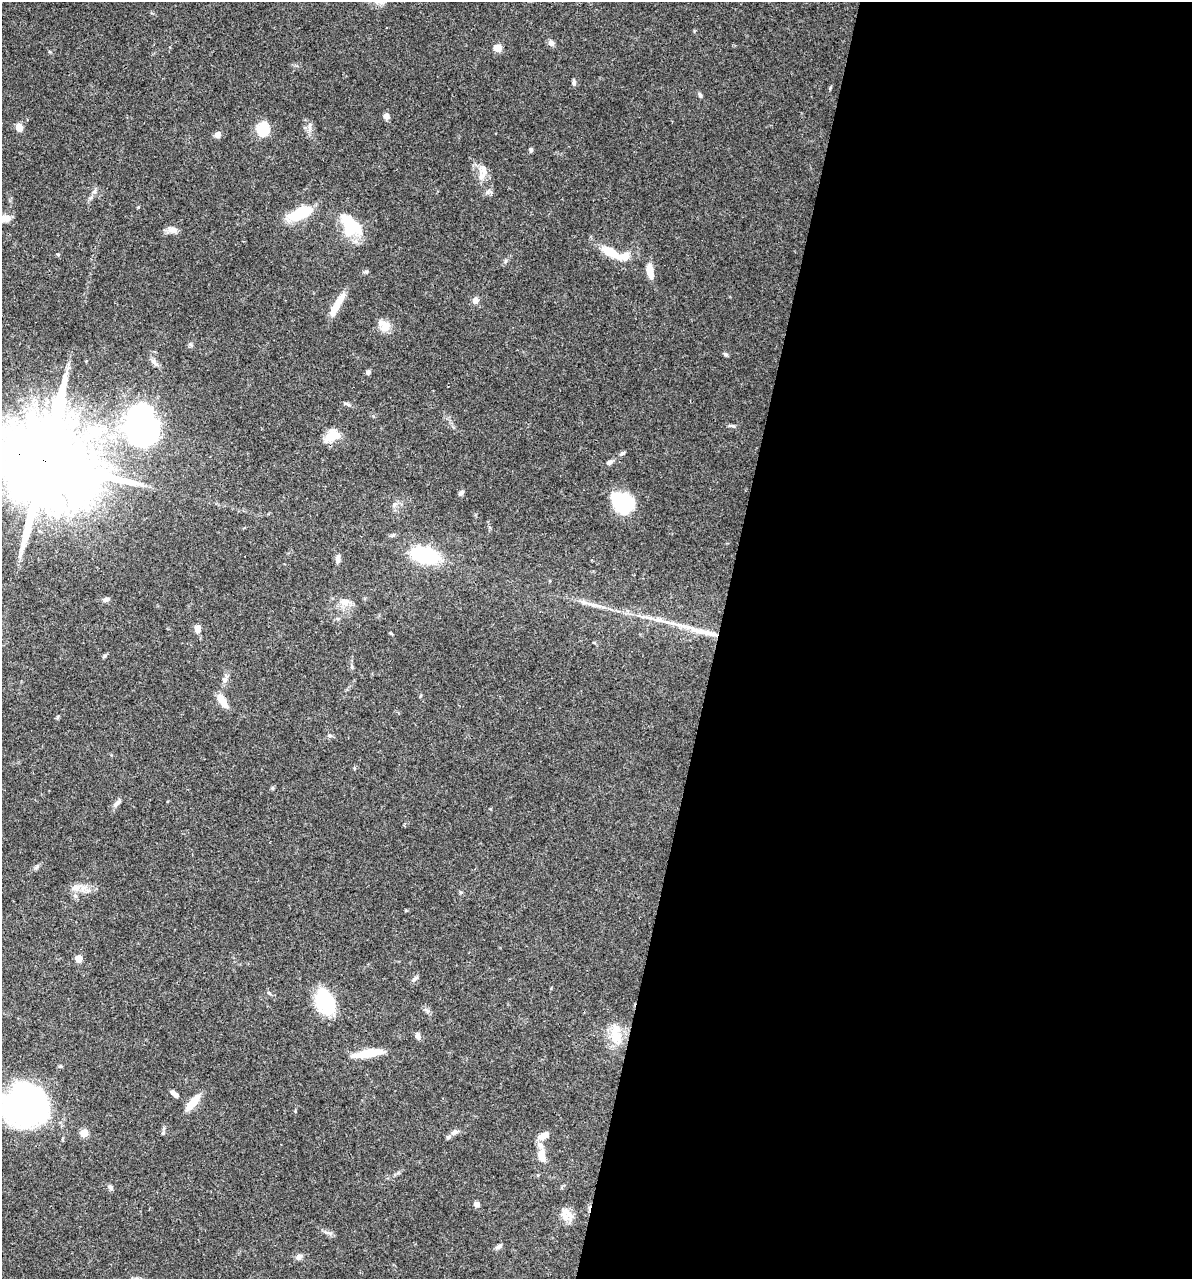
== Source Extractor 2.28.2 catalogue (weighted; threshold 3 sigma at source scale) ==
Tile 12 of 4 x 4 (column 4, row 3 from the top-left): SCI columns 3816-5005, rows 1280-2556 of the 5129 x 5114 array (HDU 1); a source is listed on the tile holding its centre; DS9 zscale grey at full resolution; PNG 1194 x 1281 px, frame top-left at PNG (2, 2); no overlay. Shown black and unused: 40% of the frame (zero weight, under 3 of 4 exposures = <1% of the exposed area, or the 3 px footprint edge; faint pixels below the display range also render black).
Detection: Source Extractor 2.28.2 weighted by HDU 2 'WHT'; one run over the whole footprint, this tile lists its part. Background 0.0744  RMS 0.0033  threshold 0.0147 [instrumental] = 3 sigma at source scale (4.5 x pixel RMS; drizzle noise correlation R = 1.50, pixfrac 1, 0.05/0.05 arcsec/px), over >= 5 px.
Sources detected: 82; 5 inside a brighter object's white glare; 1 long thin detection or spike segment (spike, bleed or trail) — not listed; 6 inside a brighter listed object's ellipse — not listed separately; the other 70 listed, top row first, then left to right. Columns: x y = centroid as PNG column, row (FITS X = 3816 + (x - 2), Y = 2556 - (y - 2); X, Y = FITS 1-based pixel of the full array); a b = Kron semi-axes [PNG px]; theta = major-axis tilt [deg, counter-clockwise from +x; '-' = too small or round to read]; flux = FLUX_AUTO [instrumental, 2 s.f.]
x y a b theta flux
551 43 8 7 - 1.1
497 48 9 7 5 2.8
574 82 8 5 -84 0.77
830 88 6 3 72 0.34
700 95 7 5 -69 0.64
386 116 7 7 - 1.5
310 125 9 6 73 1.2
19 127 9 8 - 2.1
263 129 6 6 - 38
218 135 6 6 - 2
531 150 5 5 - 0.7
483 170 17 11 -63 2.9
94 191 7 6 - 0.92
138 207 4 4 - 0.29
299 214 23 9 22 15
2 218 19 9 -2 5.2
350 224 28 17 -78 14
173 230 13 8 -5 1.9
610 252 25 9 -29 7.4
650 271 18 7 -82 3.8
366 272 8 4 9 0.51
340 300 24 9 62 4.3
475 300 7 7 - 1.7
385 327 15 11 53 3.4
725 354 7 5 -18 0.58
154 362 16 5 -49 1.3
368 372 6 6 - 0.73
347 404 9 3 -34 0.62
142 426 40 26 -76 91
732 426 10 3 -8 0.64
332 436 19 13 33 5.1
623 453 7 4 28 0.59
42 460 35 21 -17 8800
609 462 7 5 30 1.2
461 492 7 5 45 0.74
622 503 24 19 -47 17
394 505 8 5 46 0.92
425 555 27 14 -13 24
338 558 11 6 89 1.3
106 600 8 5 26 1
345 602 17 10 -5 3.1
592 604 31 5 -14 3.5
198 629 8 6 86 2.2
704 632 47 6 -13 7.3
104 656 6 4 71 0.45
222 701 18 7 -61 4.2
330 736 6 4 -1 0.55
272 788 6 4 -90 0.42
116 803 13 6 45 1.3
76 888 13 10 -1 2.8
79 958 5 5 - 4.9
415 979 10 4 37 0.84
324 1002 29 18 -76 17
615 1035 31 16 -65 7.7
418 1036 8 7 - 1
368 1053 33 8 9 8
176 1095 5 5 - 1.1
193 1102 19 7 50 6.8
26 1106 42 39 7 86
295 1111 4 3 - 0.27
454 1132 11 6 17 1.4
84 1133 5 5 - 9
163 1133 5 5 - 0.46
543 1136 13 7 26 2.9
541 1156 13 8 -84 4.7
110 1187 8 5 -49 0.85
477 1204 7 6 - 1.2
565 1217 25 9 -75 3.1
499 1246 10 5 28 0.91
299 1257 7 6 - 1.3
Overlapping masked pixels (flux is a lower limit): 2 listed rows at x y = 42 460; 704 632
Isophote crosses this tile's border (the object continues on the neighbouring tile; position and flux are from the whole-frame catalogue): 3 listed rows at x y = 2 218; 42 460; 26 1106
Unlisted compact peaks at least as high as the median listed source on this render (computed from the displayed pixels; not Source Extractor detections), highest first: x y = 487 192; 37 866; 58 254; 330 1233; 190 344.